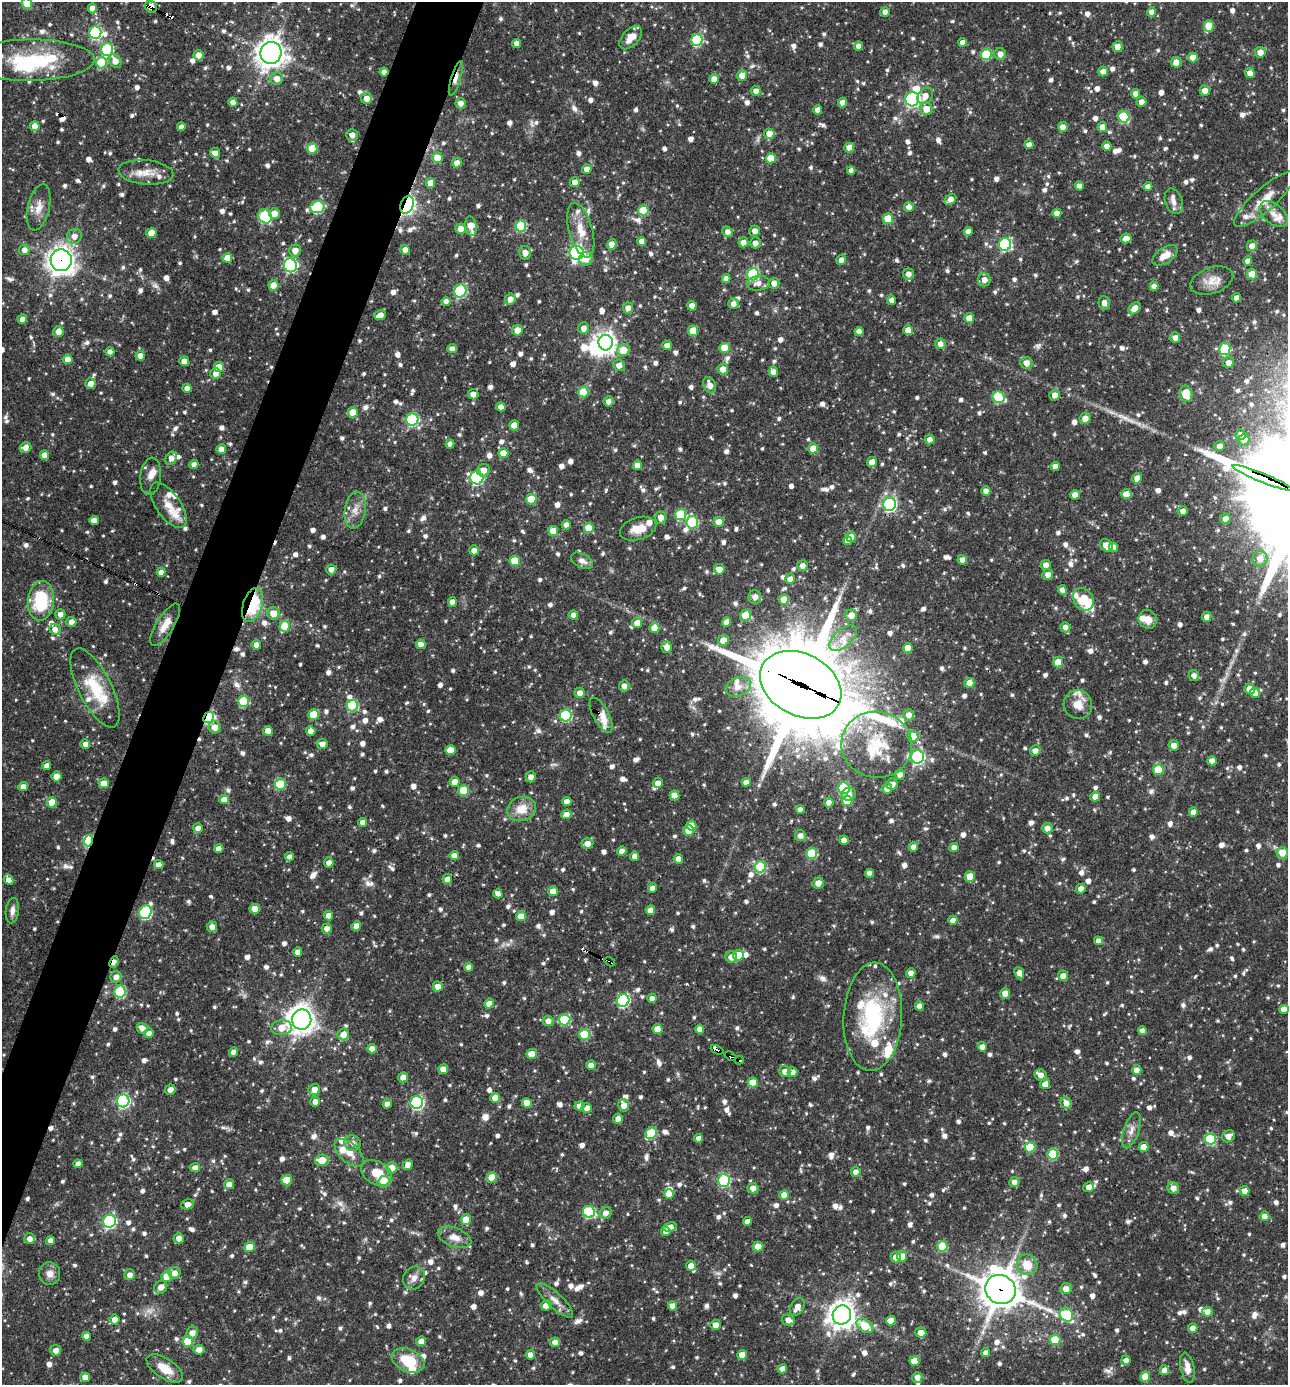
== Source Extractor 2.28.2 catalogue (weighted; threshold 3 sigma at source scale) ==
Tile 7 of 4 x 4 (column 3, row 2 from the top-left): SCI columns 2842-4127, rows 2768-4150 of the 5550 x 5536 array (HDU 1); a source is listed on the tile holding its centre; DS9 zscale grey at full resolution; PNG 1290 x 1387 px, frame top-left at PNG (2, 2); each listed source drawn as its Kron ellipse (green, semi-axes under 4 px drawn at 4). Shown black and unused: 4% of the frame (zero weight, under 3 of 4 exposures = <1% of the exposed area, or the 3 px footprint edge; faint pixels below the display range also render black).
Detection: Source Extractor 2.28.2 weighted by HDU 2 'WHT'; one run over the whole footprint, this tile lists its part. Background 0.0682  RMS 0.0037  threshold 0.0164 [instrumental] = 3 sigma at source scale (4.5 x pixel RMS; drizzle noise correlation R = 1.50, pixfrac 1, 0.05/0.05 arcsec/px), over >= 5 px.
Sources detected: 1415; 3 too faint to see at this stretch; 6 inside a brighter object's white glare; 9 cosmic-ray / hot-pixel residue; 2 long thin detections or spike segments (spike, bleed or trail) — neither listed nor drawn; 46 inside a brighter listed object's ellipse — not listed separately; of the other 1349, all 500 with FLUX_AUTO >= 2.14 (the completeness limit of this list) listed and drawn (849 fainter detections not listed), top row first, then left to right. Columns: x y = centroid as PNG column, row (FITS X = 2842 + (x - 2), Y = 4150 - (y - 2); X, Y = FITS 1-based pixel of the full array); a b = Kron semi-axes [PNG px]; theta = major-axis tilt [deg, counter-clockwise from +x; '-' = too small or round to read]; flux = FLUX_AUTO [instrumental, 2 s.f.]
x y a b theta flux
27 4 5 5 - 9.5
151 7 6 6 - 4.3
92 8 5 4 - 3.4
885 12 5 5 - 2.3
1151 12 4 4 - 2.5
1209 26 6 5 - 10
95 33 6 6 - 45
631 38 14 8 46 4
697 40 6 5 - 34
963 42 4 4 - 2.8
517 43 4 4 - 2.5
858 46 5 4 - 2.4
1118 47 5 5 - 2.8
107 49 6 6 - 38
1260 52 5 5 - 3.1
271 53 11 10 - 410
1000 54 6 5 - 2.8
198 55 5 5 - 3.1
986 55 5 5 - 21
1193 57 5 5 - 4.2
30 60 64 20 1 31
115 61 7 5 -61 3.1
1176 62 5 5 - 2.8
101 63 6 5 - 18
1103 71 5 5 - 2.9
384 72 4 4 - 2.4
1250 73 5 5 - 3.2
742 75 5 5 - 3.4
456 78 18 4 73 2.8
277 79 6 6 - 2.9
714 79 5 4 - 2.8
756 91 5 5 - 2.5
1205 91 5 5 - 2.9
1136 94 5 4 - 2.8
925 96 9 7 48 3.4
366 98 5 5 - 3
912 99 7 7 - 65
233 102 4 4 - 2.8
842 102 5 4 - 2.9
1141 102 5 5 - 2.5
461 103 5 5 - 2.7
926 109 6 6 - 4.1
818 110 5 4 - 2.6
1124 117 6 5 - 24
35 126 5 5 - 4
181 127 4 4 - 2.2
1063 127 5 5 - 2.8
1102 127 5 4 - 3.4
769 134 5 5 - 4.1
352 135 6 5 - 3
1029 145 4 4 - 2.7
1107 146 4 4 - 2.8
312 148 5 5 - 11
849 148 5 5 - 4.5
215 153 5 5 - 2.7
438 158 5 5 - 8.8
771 158 5 5 - 9.3
457 163 5 4 - 2.8
587 169 5 4 - 2.4
851 170 4 4 - 2.2
146 172 27 12 -5 6.3
575 182 5 5 - 2.9
430 183 5 4 - 4
1079 186 4 4 - 2.4
1148 187 4 4 - 2.4
950 199 6 4 42 2.9
1265 199 39 11 42 7.5
1174 201 13 8 -72 2.5
407 205 9 6 71 120
39 207 23 11 77 4.9
317 207 7 5 17 32
909 207 5 5 - 2.4
643 210 5 5 - 11
274 213 5 5 - 3.6
1057 213 4 4 - 3
1274 214 16 10 -39 3.4
265 216 7 6 - 32
888 219 5 5 - 9.8
471 226 10 5 -80 5.3
521 226 5 5 - 27
461 229 5 5 - 3.6
581 230 28 11 -74 7.5
755 231 5 5 - 2.8
968 231 4 4 - 2.5
727 232 5 5 - 2.3
151 233 5 5 - 6.7
74 236 8 7 - 2.6
1126 238 5 5 - 2.8
642 241 4 4 - 2.7
743 242 5 5 - 2.6
755 243 5 5 - 2.5
612 244 5 4 - 3.7
1005 244 6 6 - 48
1252 246 5 5 - 2.9
24 250 5 5 - 2.5
295 250 6 6 - 3.5
405 250 5 5 - 2.9
525 253 7 6 - 2.3
577 253 7 7 - 99
1165 255 14 7 34 4.9
227 258 5 5 - 4.5
586 259 7 6 - 4.8
61 260 11 10 - 330
841 260 5 4 - 2.2
1248 261 5 4 - 2.2
290 265 7 6 - 67
753 274 6 6 - 39
908 274 5 5 - 2.7
1252 274 5 5 - 7.3
726 279 4 4 - 2.3
984 280 6 6 - 3.2
1212 281 22 13 19 5.3
758 283 11 7 7 2.4
774 283 5 5 - 2.8
274 285 5 5 - 5.9
1154 286 4 4 - 2.2
460 291 6 6 - 35
1236 298 4 4 - 2.6
510 299 6 5 - 2.7
892 300 4 4 - 2.4
446 301 4 4 - 2.5
1104 303 6 5 - 2.7
733 304 5 5 - 2.4
692 306 5 4 - 3.2
628 308 5 5 - 2.6
1135 308 7 5 44 3.6
380 315 6 5 - 3.1
969 318 5 5 - 4.9
22 319 5 4 - 2.8
584 328 6 5 - 2.3
517 330 5 5 - 4.3
908 330 5 5 - 2.9
58 331 5 5 - 3.1
693 331 5 5 - 7.4
859 331 4 4 - 2.7
1175 338 5 5 - 2.3
606 343 8 7 - 220
940 344 5 5 - 2.8
667 345 5 5 - 2.3
725 348 5 5 - 9.9
452 349 4 4 - 2.6
1225 349 6 5 - 24
623 350 6 6 - 6.3
110 352 4 4 - 2.5
140 356 5 4 - 2.5
68 359 5 4 - 4.5
184 361 5 4 - 3.8
1026 363 6 6 - 3
1229 363 5 5 - 2.8
619 365 6 5 - 2.7
219 367 5 5 - 6.5
723 369 5 5 - 3.5
773 372 5 5 - 2.6
216 373 5 5 - 2.8
91 383 5 5 - 2.8
710 385 8 6 -67 3.4
187 388 4 4 - 2.6
583 392 5 5 - 13
473 394 5 5 - 2.6
1186 394 8 6 -78 9.6
1054 395 5 5 - 3.1
999 397 6 5 - 24
608 401 5 5 - 2.4
501 407 4 4 - 2.4
353 412 5 5 - 6.4
1085 418 5 5 - 3.3
412 420 6 6 - 40
514 425 5 5 - 5.6
1240 435 5 5 - 3
930 439 5 5 - 2.3
1244 440 5 5 - 2.7
450 444 4 4 - 2.2
1220 446 5 5 - 2.4
25 447 6 5 - 2.9
813 448 5 5 - 6
221 449 5 5 - 2.7
503 453 5 5 - 6.4
44 455 5 4 - 3.6
171 458 7 5 61 3
872 462 5 5 - 3.4
194 464 4 4 - 2.3
637 465 5 4 - 3.4
1055 466 4 4 - 2.8
483 470 6 6 - 3.1
151 476 19 10 83 3.2
477 478 6 6 - 50
1137 478 5 4 - 2.8
1262 478 32 4 -22 1200
986 491 5 4 - 2.5
1126 494 5 5 - 6.8
1075 495 4 4 - 3.6
531 499 5 5 - 8.5
890 504 6 6 - 61
168 505 26 12 -55 5.8
355 510 19 10 81 4.3
1183 511 5 5 - 2.1
681 514 5 5 - 21
661 517 6 5 - 2.7
1225 519 5 5 - 2.7
94 520 5 4 - 3
692 522 6 6 - 28
719 522 5 5 - 4.9
566 525 4 4 - 2.8
589 528 5 5 - 9.6
638 529 19 11 18 5.6
553 531 5 5 - 5.3
851 537 5 5 - 2.7
848 541 4 4 - 2.9
1106 545 7 5 -41 4.1
1113 547 5 4 - 3.3
474 550 5 5 - 2.5
1260 559 8 7 - 2.5
962 560 5 4 - 2.3
515 561 5 5 - 12
582 561 12 7 -27 2.3
1046 565 5 5 - 2.6
802 566 5 5 - 2.2
331 569 5 5 - 2.5
719 569 5 5 - 3.7
161 572 4 4 - 2.4
1048 575 5 5 - 2.6
790 579 5 5 - 2.4
1062 590 5 4 - 2.2
755 597 7 6 - 2.6
1083 599 12 9 -56 12
784 600 5 5 - 7.4
41 601 20 13 84 22
452 602 5 4 - 2.5
253 605 18 9 71 29
273 613 6 6 - 4.8
60 614 5 5 - 2.3
573 615 5 4 - 2.3
745 615 5 5 - 8.8
851 615 6 6 - 3.9
1207 617 5 4 - 2.4
1148 619 10 9 - 3.6
71 622 5 5 - 2.6
727 622 5 4 - 3.9
637 623 5 5 - 3.9
165 625 24 8 58 5
285 626 5 5 - 12
1065 627 5 5 - 2.4
654 628 5 5 - 5.8
55 629 5 5 - 2.6
843 638 17 8 40 4.6
723 640 5 5 - 5
421 644 5 4 - 2.6
256 645 5 5 - 2.2
667 647 6 5 - 2.7
908 648 5 5 - 5.6
1058 662 5 5 - 7.1
1194 675 5 5 - 2.1
969 683 5 5 - 5
801 685 43 31 -28 5900
624 686 5 5 - 2.5
738 687 13 9 21 3.5
95 688 43 16 -63 16
1249 689 5 5 - 4.1
580 693 5 5 - 2.6
1255 693 5 4 - 2.6
243 701 5 5 - 20
1078 705 14 14 - 5.1
352 706 6 5 - 24
314 714 5 5 - 12
566 715 6 6 - 33
601 715 19 8 -61 6.3
909 715 6 5 - 2.6
209 718 6 4 60 38
215 727 6 6 - 3.6
268 731 5 5 - 3.1
311 731 5 4 - 3.2
913 736 5 5 - 8.3
85 744 5 5 - 2.5
322 744 5 5 - 2.7
877 745 35 33 -10 24
1174 745 5 5 - 2.7
450 750 5 5 - 7.7
1035 751 5 5 - 2.4
917 757 7 6 - 71
1212 761 4 4 - 2.5
47 766 4 4 - 2.3
1158 770 5 5 - 12
900 775 5 5 - 2.3
56 777 5 5 - 4.8
531 777 5 5 - 2.4
455 782 5 5 - 3.6
746 782 4 4 - 2.4
104 783 5 5 - 4.3
658 783 5 5 - 2.9
280 784 5 5 - 18
892 784 5 5 - 2.8
23 786 5 4 - 2.5
844 788 6 6 - 29
887 788 5 5 - 3.3
464 791 5 5 - 16
849 794 7 6 - 2.3
674 795 5 5 - 4.4
1095 797 5 4 - 3.1
224 799 5 4 - 3.2
847 801 5 5 - 9.8
52 802 5 5 - 8.8
567 802 5 4 - 3
829 803 5 4 - 2.3
521 809 14 12 19 6.5
800 810 4 4 - 2.4
1193 812 4 4 - 3.4
566 814 5 5 - 2.7
363 822 4 4 - 2.6
691 825 5 5 - 5.5
198 828 5 5 - 2.4
1047 828 5 5 - 2.5
689 831 5 5 - 5.7
800 836 5 5 - 2.6
844 840 4 4 - 2.7
88 841 5 4 - 36
587 844 6 5 - 2.6
913 847 5 4 - 2.4
954 847 4 4 - 2.4
219 849 4 4 - 2.9
622 851 5 4 - 2.4
812 853 5 5 - 18
1282 853 6 5 - 5.2
454 856 5 4 - 3.2
635 856 4 4 - 2.4
289 857 4 4 - 2.4
678 859 5 4 - 2.3
329 863 5 5 - 2.5
159 865 5 4 - 2.5
760 867 6 5 - 22
869 873 4 4 - 2.4
970 876 5 5 - 5.9
447 879 5 4 - 2.4
9 880 5 4 - 2.8
818 883 5 5 - 3.2
653 888 5 4 - 2.6
1081 889 5 5 - 2.5
553 891 5 5 - 4.3
498 894 5 4 - 2.7
255 909 5 5 - 4.9
650 910 5 4 - 2.8
12 911 13 6 83 2.2
145 912 7 6 - 43
329 916 4 4 - 3
521 916 5 5 - 4.4
953 920 4 4 - 2.5
356 926 5 4 - 3.3
212 927 5 5 - 2.4
327 929 5 5 - 2.3
1098 941 4 4 - 2.4
298 952 4 4 - 3.1
738 955 5 5 - 8.2
731 957 6 5 - 3.3
114 962 6 4 65 2.2
610 962 5 3 - 2.4
469 967 4 4 - 2.4
911 973 5 5 - 2.4
1019 973 6 4 -68 2.3
1063 976 5 5 - 2.6
116 977 6 5 - 2.4
438 986 5 5 - 3.1
120 991 6 5 - 30
1005 993 5 5 - 4.3
652 998 5 4 - 2.2
623 1001 6 6 - 49
489 1004 5 4 - 3.4
919 1006 4 4 - 3
1284 1009 5 4 - 3.9
873 1017 54 29 87 40
302 1020 10 9 - 350
564 1020 6 5 - 21
548 1021 5 5 - 2.6
142 1028 6 5 - 2.6
281 1028 10 7 5 4.8
657 1029 5 5 - 5.5
700 1029 4 4 - 3.1
1142 1031 4 4 - 2.5
149 1033 5 4 - 2.5
343 1034 6 5 - 3.3
585 1034 5 5 - 15
982 1047 4 4 - 2.5
372 1049 5 4 - 3.1
717 1050 7 3 -24 46
234 1052 4 4 - 2.7
532 1054 5 5 - 6.7
730 1056 6 3 -24 38
739 1060 4 3 - 6.3
591 1065 5 4 - 2.5
443 1069 5 5 - 3
1137 1070 5 4 - 3.9
785 1071 5 5 - 2.8
792 1072 5 4 - 2.6
1041 1075 6 5 - 3.1
403 1077 5 5 - 2.8
753 1082 5 5 - 6.8
1045 1084 5 5 - 3.5
170 1090 5 5 - 2.4
314 1090 6 5 - 4
495 1098 5 5 - 4.1
123 1101 6 6 - 58
315 1102 5 5 - 2.4
417 1103 6 6 - 60
527 1103 5 4 - 4.8
1066 1103 6 5 - 2.8
387 1104 4 4 - 2.4
624 1105 6 5 - 2.9
579 1106 5 4 - 2.9
587 1108 5 5 - 2.9
618 1119 5 4 - 2.4
1131 1130 19 7 71 3
651 1133 6 5 - 19
1228 1136 7 5 34 2.8
699 1138 4 4 - 2.1
1210 1139 5 5 - 26
352 1143 8 7 - 2.2
1030 1147 5 5 - 9.5
1143 1147 5 5 - 3.9
349 1153 17 9 -43 4.4
1053 1154 5 5 - 23
322 1160 7 6 - 6.1
78 1164 4 4 - 2.3
408 1165 5 4 - 2.6
195 1168 5 4 - 2.6
392 1168 5 5 - 4.8
856 1172 5 4 - 2.7
376 1173 16 11 -30 7.3
492 1177 5 5 - 7.7
287 1180 5 5 - 8.7
724 1180 6 6 - 36
384 1181 5 5 - 9.8
1014 1182 5 5 - 2.3
229 1184 5 5 - 2.8
1089 1187 5 5 - 3
753 1188 5 5 - 2.8
1173 1188 6 5 - 2.9
1245 1191 5 5 - 2.7
669 1194 5 4 - 5.4
784 1195 5 4 - 4.5
188 1204 6 5 - 3
589 1212 6 6 - 34
606 1213 6 6 - 2.6
1264 1216 5 5 - 2.8
466 1220 5 5 - 5.1
109 1221 6 6 - 67
747 1221 4 4 - 2.5
670 1227 7 5 11 2.3
666 1231 5 4 - 3
454 1237 17 9 -21 4
179 1238 5 5 - 2.6
30 1239 5 5 - 2.4
50 1241 4 4 - 2.2
758 1246 5 5 - 4.2
942 1246 5 5 - 13
250 1247 5 5 - 6.7
902 1256 5 5 - 5.1
896 1257 5 5 - 3.6
1027 1265 10 10 - 6.5
691 1266 5 4 - 3.1
175 1273 6 6 - 2.7
50 1274 11 10 - 2.6
130 1275 5 5 - 2.3
167 1277 5 5 - 9.7
414 1278 12 10 57 3
161 1287 7 6 - 3.3
1000 1289 16 14 -32 930
1066 1289 6 5 - 3.1
555 1300 24 7 -43 3.4
546 1305 5 5 - 3.1
672 1306 4 4 - 2.8
797 1307 9 6 61 3.5
1207 1312 5 5 - 2.6
842 1315 9 9 - 390
1066 1315 7 6 - 25
115 1319 5 5 - 3
788 1320 6 5 - 2.2
891 1321 5 5 - 5.5
715 1325 5 5 - 2.7
865 1326 9 6 -35 9.2
1193 1328 5 4 - 2.5
921 1332 6 5 - 2.9
192 1333 6 5 - 2.6
86 1336 4 4 - 2.6
1055 1340 5 5 - 13
188 1341 5 5 - 14
421 1341 5 5 - 3.2
555 1342 5 5 - 2.5
56 1350 5 5 - 2.4
199 1350 5 5 - 2.7
986 1353 4 4 - 2.3
530 1355 4 4 - 2.6
742 1355 5 4 - 5.4
408 1360 17 11 -23 11
1126 1360 4 4 - 3
914 1361 5 5 - 6.3
1187 1368 15 6 -78 3.1
165 1369 20 10 -34 6.5
782 1369 4 4 - 2.6
1164 1370 5 5 - 2.8
85 1377 5 4 - 2.7
917 1377 5 5 - 2.5
1145 1377 5 5 - 6.7
Overlapping masked pixels (flux is a lower limit): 20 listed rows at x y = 151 7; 271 53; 384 72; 456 78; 407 205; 61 260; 1262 478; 253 605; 801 685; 601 715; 209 718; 877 745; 88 841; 114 962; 610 962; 873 1017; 717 1050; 730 1056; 739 1060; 1000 1289
Isophote crosses this tile's border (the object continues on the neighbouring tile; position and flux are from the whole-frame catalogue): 1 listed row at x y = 27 4